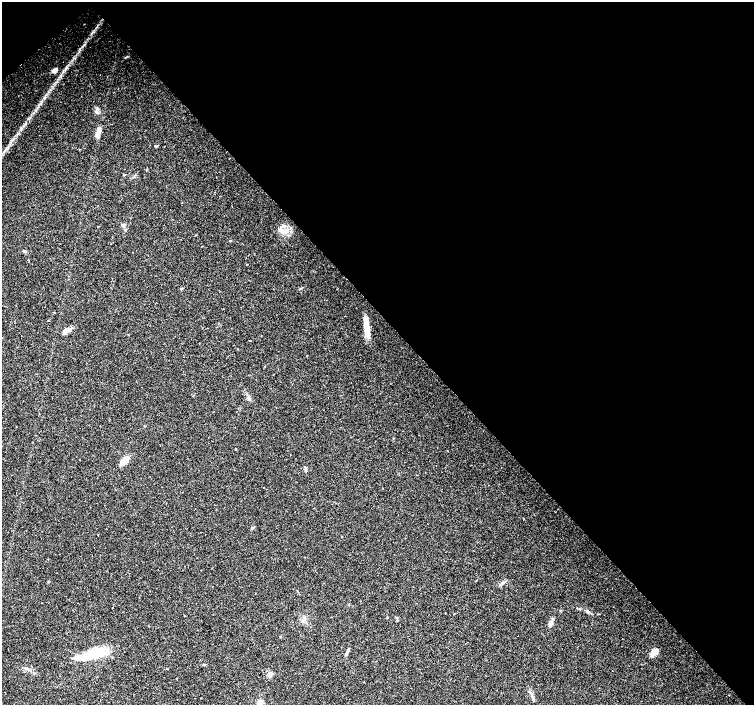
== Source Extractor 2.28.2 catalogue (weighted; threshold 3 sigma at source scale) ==
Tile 3 of 4 x 4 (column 3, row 1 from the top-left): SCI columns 3012-4515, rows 4434-5839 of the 6018 x 5986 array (HDU 1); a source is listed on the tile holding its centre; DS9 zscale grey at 2 x 2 block average (1 PNG px = mean of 2 x 2 image px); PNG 756 x 707 px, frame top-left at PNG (2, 2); no overlay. Shown black and unused: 46% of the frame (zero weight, under 2 of 3 exposures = <1% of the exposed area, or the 3 px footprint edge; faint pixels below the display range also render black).
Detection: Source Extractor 2.28.2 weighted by HDU 2 'WHT'; one run over the whole footprint, this tile lists its part. Background 0.0339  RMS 0.0039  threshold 0.0178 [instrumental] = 3 sigma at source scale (4.5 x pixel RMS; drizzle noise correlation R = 1.50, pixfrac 1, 0.0396/0.0396 arcsec/px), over >= 5 px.
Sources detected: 26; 1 inside a brighter object's white glare — not listed; the other 25 listed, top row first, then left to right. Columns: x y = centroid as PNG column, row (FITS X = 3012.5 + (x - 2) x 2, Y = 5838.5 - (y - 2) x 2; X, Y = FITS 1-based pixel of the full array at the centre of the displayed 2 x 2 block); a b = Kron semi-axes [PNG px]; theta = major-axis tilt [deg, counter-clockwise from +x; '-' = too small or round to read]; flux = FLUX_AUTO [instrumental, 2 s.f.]
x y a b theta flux
54 70 7 4 28 3.4
97 110 6 2 54 1.6
98 133 13 4 72 6.2
156 146 3 2 - 1.1
123 225 5 3 - 1.4
24 251 4 3 - 0.94
181 289 3 2 - 0.67
47 321 2 2 - 0.9
367 328 24 6 -83 12
65 331 7 5 50 2.9
265 366 2 2 - 0.37
124 461 12 6 45 7.1
305 471 4 3 - 0.97
252 528 5 3 - 0.99
48 582 3 2 - 0.51
113 608 2 2 - 0.71
587 611 3 3 - 0.89
445 613 2 2 - 2
550 624 8 4 52 2.7
347 652 12 3 66 2.2
654 652 9 5 50 7.3
93 654 27 9 24 34
270 674 6 4 42 3.6
533 700 4 2 - 0.8
260 702 7 6 - 3.2
Diffuse or blended objects may show on this block-average render without a row.